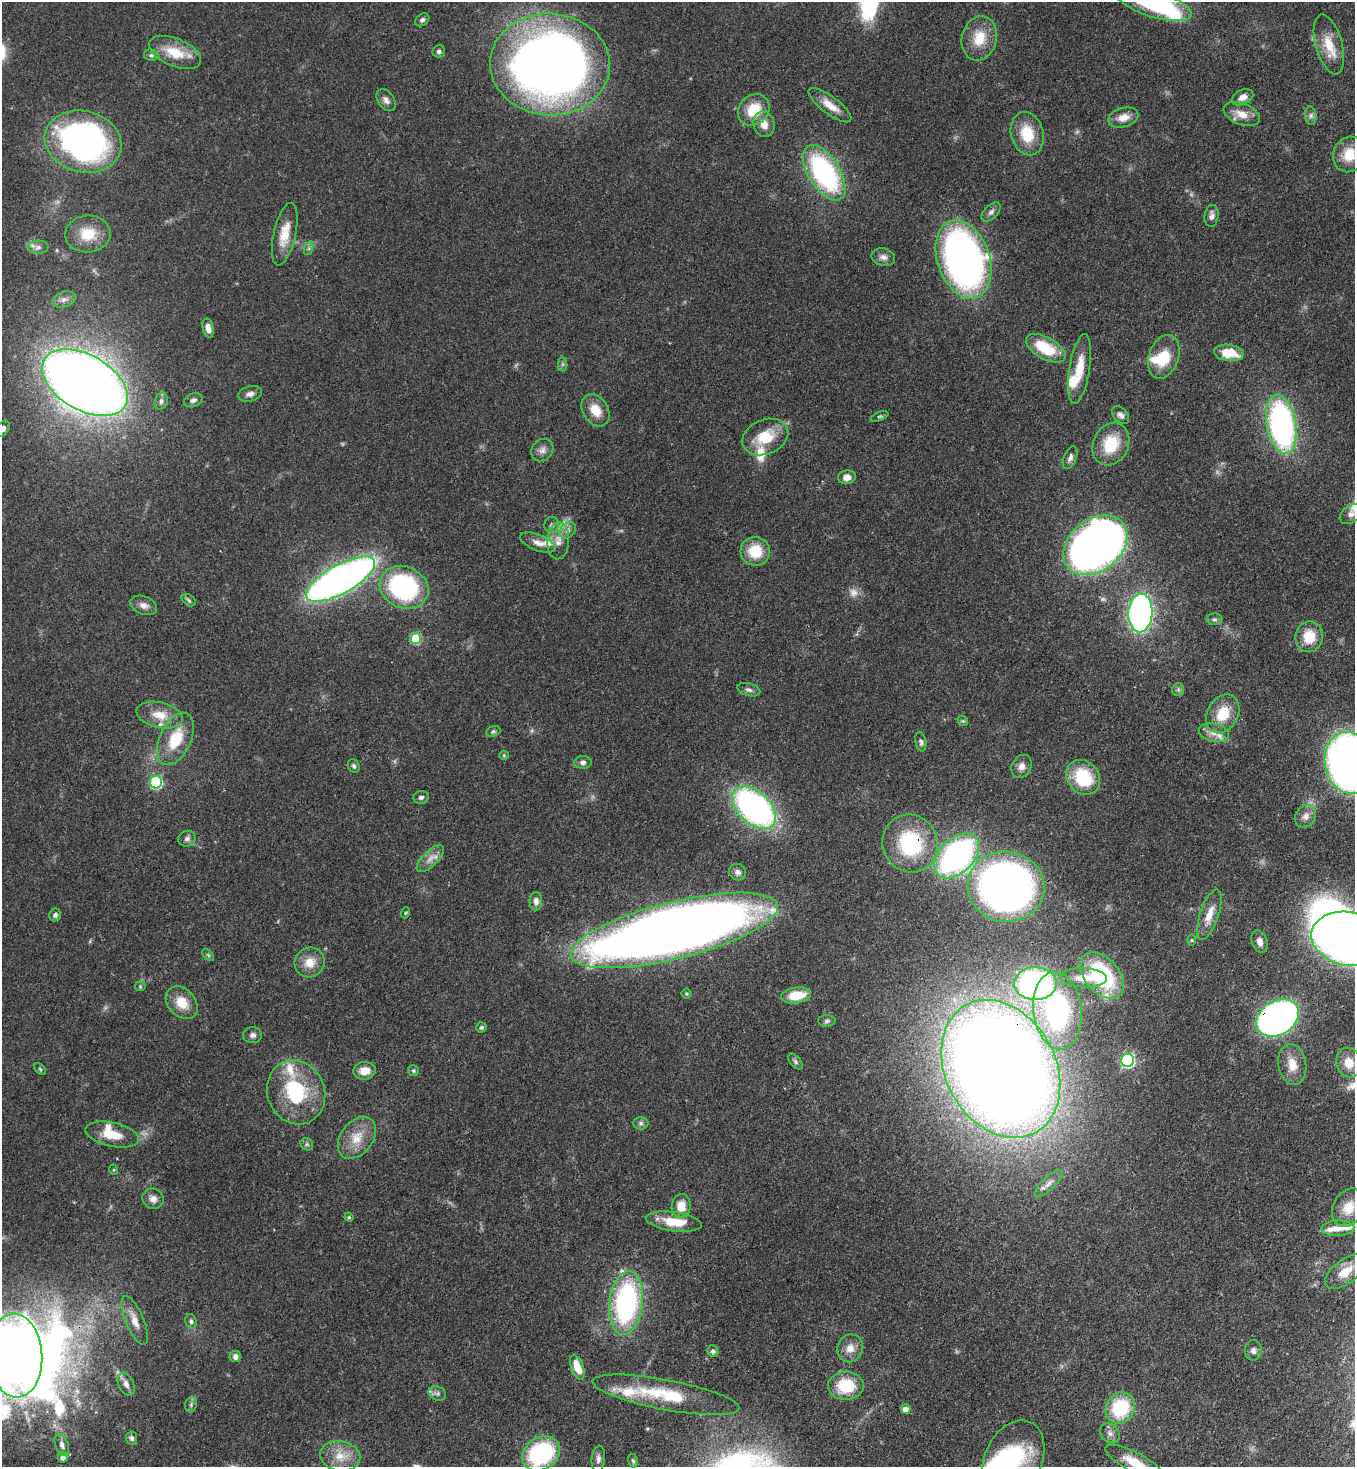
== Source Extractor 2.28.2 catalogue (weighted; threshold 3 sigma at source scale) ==
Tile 6 of 4 x 4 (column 2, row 2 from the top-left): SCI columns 1579-2931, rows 2990-4454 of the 6002 x 5979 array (HDU 1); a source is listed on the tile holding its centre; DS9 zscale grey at full resolution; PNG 1357 x 1469 px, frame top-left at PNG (2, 2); each listed source drawn as its Kron ellipse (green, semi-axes under 4 px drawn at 4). Shown black and unused: <1% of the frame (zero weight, under 3 of 4 exposures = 7% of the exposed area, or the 3 px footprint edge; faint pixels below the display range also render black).
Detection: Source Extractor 2.28.2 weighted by HDU 2 'WHT'; one run over the whole footprint, this tile lists its part. Background 0.0889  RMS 0.0039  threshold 0.0176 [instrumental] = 3 sigma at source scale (4.5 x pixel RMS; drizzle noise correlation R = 1.50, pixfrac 1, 0.05/0.05 arcsec/px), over >= 5 px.
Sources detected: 181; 3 too faint to see at this stretch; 8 inside a brighter object's white glare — neither listed nor drawn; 11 inside a brighter listed object's ellipse — not listed separately; the other 159 listed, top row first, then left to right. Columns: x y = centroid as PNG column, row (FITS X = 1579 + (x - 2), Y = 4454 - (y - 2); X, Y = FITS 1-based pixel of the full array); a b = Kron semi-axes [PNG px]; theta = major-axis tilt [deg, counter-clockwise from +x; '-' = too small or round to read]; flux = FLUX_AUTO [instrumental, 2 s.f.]
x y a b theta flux
1154 4 39 13 -17 45
422 20 8 5 34 1
979 38 22 17 75 9.9
1329 44 31 13 -75 9.3
439 51 6 6 - 1.1
175 52 28 14 -23 11
151 55 7 5 -9 0.92
550 64 60 51 -3 390
1242 97 11 7 24 3
386 100 12 8 -56 2
830 105 26 8 -37 5.7
754 110 17 14 44 12
1242 114 19 10 -22 5.2
1311 116 9 6 -85 1.3
1123 117 15 9 17 4.5
764 124 13 10 -75 4.3
1027 134 22 16 -77 12
83 142 39 30 -13 160
1349 154 18 15 67 9.6
824 173 31 15 -58 68
991 212 11 7 45 1.4
1212 216 11 7 82 2
88 234 23 18 3 11
285 234 32 11 77 8.2
38 247 10 6 1 1.6
309 248 7 4 72 0.82
883 257 12 8 -14 2.1
963 259 40 26 -71 180
64 299 12 7 21 2
208 328 9 5 -77 2.5
1046 348 22 10 -29 16
1229 353 15 8 -7 9.6
1164 357 22 15 71 12
563 364 7 4 -89 0.77
1079 369 35 10 81 9.9
85 382 47 27 -30 590
250 394 12 7 14 1.9
193 400 9 6 21 1.4
161 401 8 6 74 1.3
596 410 17 12 -58 6.4
1121 415 10 6 -48 1.7
879 416 9 3 21 0.67
1281 424 30 14 -80 110
2 429 9 6 50 2.4
765 437 24 17 22 12
1111 444 22 17 64 14
542 450 12 10 46 2.3
1070 458 12 6 68 1.6
847 477 9 7 11 2.8
1351 514 12 8 35 2.3
552 525 8 7 - 1.3
568 530 9 7 46 1.9
558 541 18 11 87 4.6
538 543 19 8 -21 3.2
1095 545 35 26 38 370
755 551 15 14 - 12
340 579 39 14 29 250
404 587 25 20 -23 65
189 600 8 5 -37 0.76
144 605 14 9 -20 2.5
1140 613 19 12 86 140
1214 619 8 6 2 1.1
1309 637 15 14 - 9.1
416 638 5 5 - 23
1178 689 6 6 - 0.88
749 690 12 6 -15 1.4
1223 714 20 15 61 11
160 715 23 12 -13 7
963 721 6 4 -43 0.57
493 731 7 5 19 0.72
1214 733 15 9 -13 3.7
175 739 28 15 65 14
921 742 10 5 -78 1.1
504 755 5 4 - 0.44
583 762 9 6 2 1.4
1349 763 31 24 -79 310
354 766 7 5 -64 0.87
1021 766 12 9 62 2.6
1083 777 19 15 -49 20
156 782 6 6 - 46
421 797 8 6 10 1.2
754 808 26 16 -43 120
1305 816 12 10 58 2.6
187 839 9 7 25 1.4
910 843 29 27 -64 36
957 856 27 17 45 110
430 858 18 7 45 3.4
737 872 8 8 - 1.6
1006 887 38 35 -10 210
536 901 9 6 89 2.1
405 913 5 3 - 0.41
55 915 6 6 - 1.2
1209 915 26 9 71 5.9
674 930 106 28 14 700
1347 939 36 26 -12 350
1192 940 6 4 -90 0.52
1260 942 12 8 -70 2.1
208 955 7 4 -45 0.63
310 962 15 14 - 5.9
1102 975 27 17 -48 36
1083 978 23 9 -2 6.5
1035 984 21 16 0 120
140 986 5 5 - 0.51
686 994 5 5 - 0.58
796 995 15 8 8 9.4
182 1003 18 13 -47 7.7
1057 1011 39 24 -83 66
1277 1018 23 17 31 200
827 1021 8 5 1 0.92
481 1027 5 5 - 0.84
253 1035 9 8 - 1.6
1128 1060 6 6 - 67
795 1062 9 5 -50 0.9
1349 1063 15 12 -77 6.3
1292 1065 21 14 -80 6.6
40 1069 7 4 -45 0.55
1001 1069 73 55 -61 1100
364 1071 11 9 7 4.9
413 1071 5 5 - 0.71
296 1092 33 28 -66 32
641 1123 7 6 - 1.1
112 1134 27 12 -12 8.7
357 1138 23 16 53 8.6
307 1144 7 5 -44 0.77
114 1170 5 3 - 0.4
1049 1183 18 6 42 2.6
153 1199 11 10 - 2.6
681 1206 12 9 82 6.6
1348 1208 20 15 61 6.4
349 1217 4 4 - 0.52
674 1222 28 9 -7 11
1338 1228 16 8 2 3.1
1345 1272 24 12 37 7.2
626 1303 32 17 83 74
135 1320 26 9 -67 4.7
191 1321 7 5 -71 1.1
850 1348 14 12 71 4.2
1253 1350 10 8 88 1.8
713 1351 6 5 - 1.1
15 1355 42 27 -86 550
235 1356 6 5 - 1.8
577 1367 13 6 -70 5.9
126 1384 12 7 -65 2.3
846 1386 18 14 1 16
437 1393 9 7 -24 1.3
666 1395 75 15 -11 24
191 1404 8 5 72 1
1120 1408 16 14 58 25
906 1409 5 5 - 3
1110 1433 11 8 -43 2.2
132 1438 7 5 -83 1.1
62 1445 11 6 -70 1.9
541 1454 20 16 35 47
340 1456 20 15 -11 7.6
63 1457 5 5 - 2.4
598 1459 13 6 85 1.8
1013 1460 41 28 66 39
633 1461 7 4 -78 0.73
1135 1462 33 10 -28 9
Overlapping masked pixels (flux is a lower limit): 7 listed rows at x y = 1281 424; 1140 613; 1223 714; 910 843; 1277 1018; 1001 1069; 296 1092
Isophote crosses this tile's border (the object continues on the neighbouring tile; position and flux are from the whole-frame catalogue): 8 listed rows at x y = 1154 4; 1349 154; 2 429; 1349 763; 1347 939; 15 1355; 1013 1460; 1135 1462